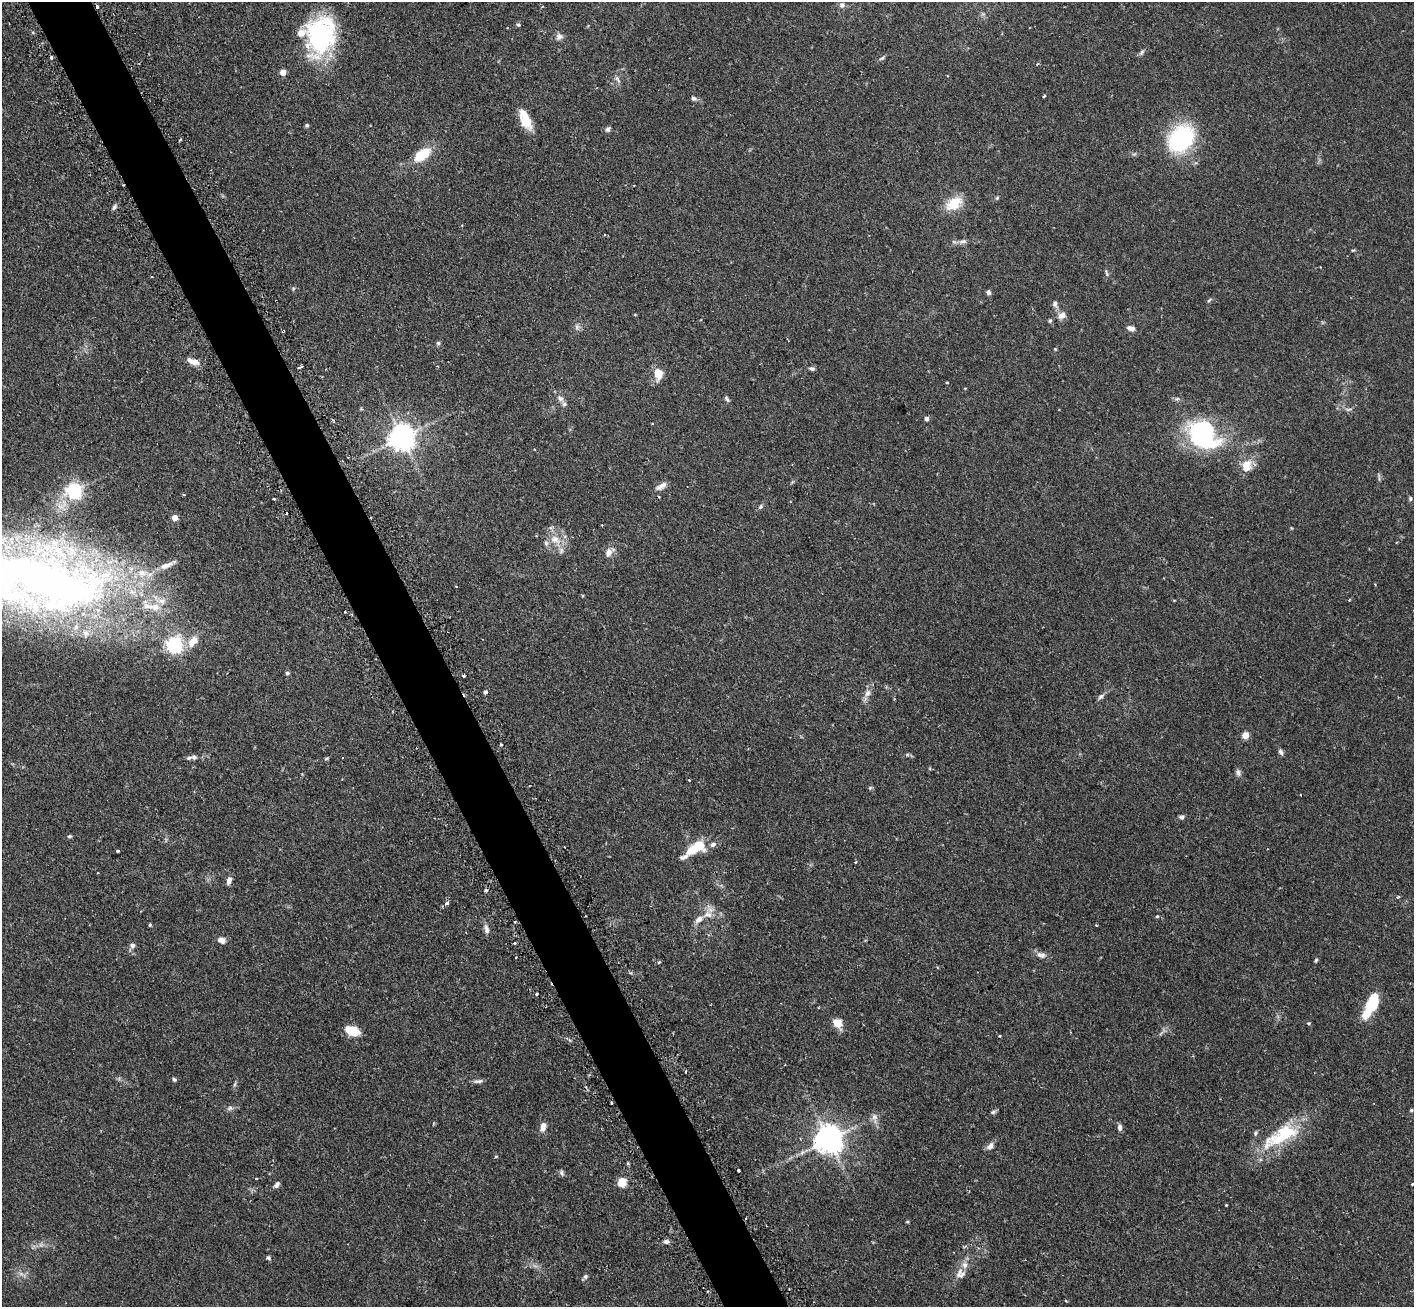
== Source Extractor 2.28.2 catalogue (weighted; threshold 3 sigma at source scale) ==
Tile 11 of 4 x 4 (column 3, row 3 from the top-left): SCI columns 2868-4279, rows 1488-2792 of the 5734 x 5719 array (HDU 1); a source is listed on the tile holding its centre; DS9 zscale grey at full resolution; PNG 1416 x 1309 px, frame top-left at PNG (2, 2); no overlay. Shown black and unused: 5% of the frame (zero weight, under 2 of 3 exposures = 4% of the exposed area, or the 3 px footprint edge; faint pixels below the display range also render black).
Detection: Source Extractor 2.28.2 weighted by HDU 2 'WHT'; one run over the whole footprint, this tile lists its part. Background 0.153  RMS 0.0061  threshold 0.0275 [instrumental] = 3 sigma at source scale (4.5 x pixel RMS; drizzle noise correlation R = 1.50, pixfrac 1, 0.05/0.05 arcsec/px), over >= 5 px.
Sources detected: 159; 2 inside a brighter object's white glare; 6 cosmic-ray / hot-pixel residue — not listed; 17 inside a brighter listed object's ellipse — not listed separately; the other 134 listed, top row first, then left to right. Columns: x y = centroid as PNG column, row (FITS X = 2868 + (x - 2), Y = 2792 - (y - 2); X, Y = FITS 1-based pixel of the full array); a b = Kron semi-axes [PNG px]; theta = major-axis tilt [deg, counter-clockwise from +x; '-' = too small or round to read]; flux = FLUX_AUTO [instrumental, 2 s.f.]
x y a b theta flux
842 5 7 7 - 2.1
97 7 3 3 - 1.7
518 25 5 5 - 0.97
320 35 52 28 62 63
559 36 10 9 - 2.4
1142 52 8 3 71 1.1
51 58 4 3 - 0.99
882 58 8 4 27 1.1
1037 64 4 3 - 0.66
283 72 4 4 - 7.1
617 79 9 6 -52 2.3
1044 96 3 3 - 1.2
694 98 8 5 -32 1.4
525 119 24 10 -66 13
307 125 5 5 - 0.9
608 129 7 6 - 1.4
1181 138 26 20 49 66
1134 154 7 4 31 0.91
422 155 21 11 37 16
997 198 6 4 45 0.75
954 203 23 14 31 12
114 207 7 4 60 1.3
963 241 11 5 3 2.2
1353 250 5 3 - 0.56
1106 273 10 3 -75 0.94
152 277 3 2 - 0.72
293 289 5 4 - 0.67
988 292 6 5 - 1.5
1209 300 7 4 45 0.84
1055 304 9 7 -70 2.1
1062 315 12 9 27 3.6
1050 320 5 5 - 0.82
577 327 8 6 70 1.7
1131 328 8 5 -18 3.4
283 331 3 2 - 1.1
438 343 5 5 - 0.94
1055 349 4 4 - 0.51
193 362 15 7 -17 4.7
300 367 4 2 - 1
812 368 7 5 -12 1.4
658 374 16 12 -88 6.6
947 382 4 3 - 0.44
560 398 10 7 -35 2.5
727 399 9 4 -54 1.2
1348 409 10 4 2 1.4
926 418 4 4 - 2.8
652 424 3 2 - 0.53
1203 435 37 28 -42 73
402 437 8 8 - 650
1246 466 13 10 77 9.6
1379 476 13 2 -80 0.94
661 486 16 7 33 3.3
74 490 6 6 - 180
184 495 3 3 - 0.86
659 497 3 2 - 0.48
274 499 3 3 - 1.3
1410 499 6 4 -88 0.92
760 506 7 4 69 1
175 518 4 4 - 8.1
602 525 3 2 - 0.5
555 539 13 11 -9 6.8
561 550 9 6 76 2.1
609 553 11 8 65 3.7
40 581 176 68 -11 520
456 586 3 2 - 0.49
1349 600 4 3 - 0.55
193 641 13 9 45 8.3
287 673 5 5 - 1
464 676 3 3 - 2.5
485 692 5 4 - 1.3
868 693 11 8 64 3.3
1101 696 9 6 39 1.7
1245 735 5 4 - 11
501 744 3 3 - 0.7
1281 752 8 5 -59 1.6
907 754 6 4 -18 0.89
194 757 7 6 - 1.4
326 759 6 4 2 0.67
1238 773 10 6 -76 1.8
689 780 3 3 - 0.34
870 788 5 5 - 0.87
1300 795 3 2 - 0.52
1181 817 6 5 - 1.5
69 836 6 4 3 0.85
696 847 24 11 27 17
118 851 3 3 - 1
855 862 3 2 - 0.64
229 881 9 5 72 2.6
447 903 4 3 - 2.2
708 914 14 11 14 5.8
1157 916 5 4 - 0.6
150 925 3 3 - 0.89
1096 925 3 3 - 0.49
486 929 14 6 -81 2.6
222 940 9 7 -14 3.2
514 943 3 2 - 0.96
132 945 6 6 - 2
1041 955 14 8 -8 3
516 957 3 2 - 0.85
1316 960 6 4 69 0.79
659 962 5 3 - 0.62
537 994 3 3 - 1.3
1370 1007 26 10 60 19
837 1023 11 8 -47 7.6
1309 1023 5 4 - 0.73
352 1031 13 8 -18 13
999 1036 3 3 - 0.53
686 1071 3 3 - 1.4
174 1079 5 4 - 1.2
478 1081 14 5 7 1.8
235 1084 6 4 71 0.87
611 1102 3 3 - 0.91
230 1108 10 5 17 1.7
1411 1110 4 4 - 0.72
993 1112 7 5 36 1.4
874 1117 10 8 -90 2.8
543 1127 12 7 77 3.6
1120 1127 8 5 90 1.9
1255 1133 6 4 83 1
1282 1137 66 15 25 30
828 1139 9 8 - 840
990 1146 11 6 47 2.7
738 1170 3 3 - 1.5
562 1173 8 6 -66 1.3
622 1182 5 5 - 27
1412 1184 4 4 - 0.47
277 1185 8 5 52 2
1226 1205 3 2 - 0.52
907 1222 5 3 - 0.53
666 1242 6 5 - 1.8
269 1258 6 5 - 1.1
21 1274 7 4 -19 1.6
960 1274 13 12 - 4.4
585 1277 8 5 42 1.3
Overlapping masked pixels (flux is a lower limit): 3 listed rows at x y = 97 7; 283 331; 611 1102
Isophote crosses this tile's border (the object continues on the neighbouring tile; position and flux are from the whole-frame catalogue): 1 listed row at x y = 40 581